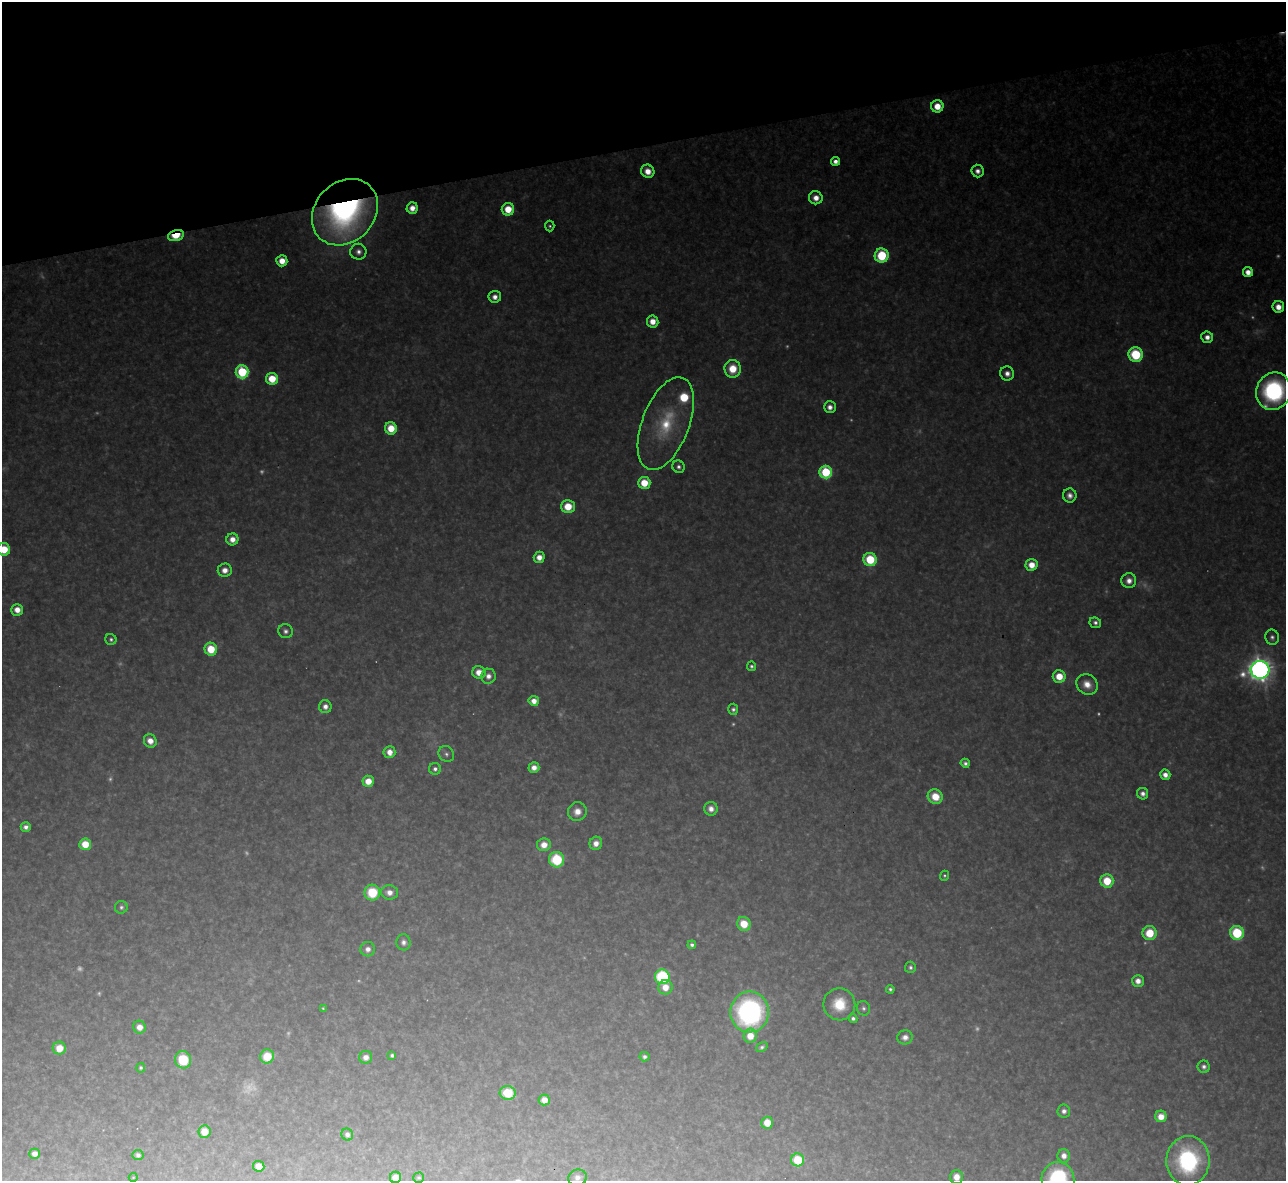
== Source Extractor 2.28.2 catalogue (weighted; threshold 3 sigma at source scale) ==
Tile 3 of 4 x 4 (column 3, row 1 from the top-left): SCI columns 2567-3850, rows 3678-4856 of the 5133 x 5115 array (HDU 1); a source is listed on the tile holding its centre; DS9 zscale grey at full resolution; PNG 1288 x 1183 px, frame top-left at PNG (2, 2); each listed source drawn as its Kron ellipse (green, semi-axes under 4 px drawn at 4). Shown black and unused: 12% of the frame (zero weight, under 3 of 4 exposures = <1% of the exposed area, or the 3 px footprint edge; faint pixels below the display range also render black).
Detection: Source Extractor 2.28.2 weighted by HDU 2 'WHT'; one run over the whole footprint, this tile lists its part. Background 0.317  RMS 0.019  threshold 0.0874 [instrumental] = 3 sigma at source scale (4.5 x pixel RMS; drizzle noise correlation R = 1.50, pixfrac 1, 0.05/0.05 arcsec/px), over >= 5 px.
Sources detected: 156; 32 too faint to see at this stretch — neither listed nor drawn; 1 inside a brighter listed object's ellipse — not listed separately; the other 123 listed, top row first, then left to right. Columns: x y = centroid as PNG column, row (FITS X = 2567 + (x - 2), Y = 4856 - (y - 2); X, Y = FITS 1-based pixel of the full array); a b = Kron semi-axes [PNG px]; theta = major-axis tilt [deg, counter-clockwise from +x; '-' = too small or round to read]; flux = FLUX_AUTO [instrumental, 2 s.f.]
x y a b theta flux
937 106 6 6 - 43
835 161 4 4 - 16
648 171 7 6 - 30
977 171 6 6 - 14
816 198 7 6 - 22
412 208 6 5 - 24
508 209 6 6 - 49
345 212 36 29 46 690
550 226 5 4 - 4.3
176 235 8 5 16 80
358 252 8 8 - 13
882 255 7 7 - 150
282 261 5 5 - 32
1248 272 5 5 - 28
495 297 6 6 - 17
1278 307 6 5 - 24
653 321 6 5 - 30
1207 337 6 5 - 16
1136 355 7 7 - 150
733 369 9 8 - 58
242 372 6 6 - 220
1007 374 7 7 - 15
272 379 6 6 - 64
1274 391 19 17 66 360
830 407 6 6 - 15
666 424 49 23 69 150
391 428 6 6 - 52
679 467 6 6 - 7.7
826 472 6 6 - 220
644 483 6 6 - 60
1070 495 7 6 - 14
568 506 7 6 - 56
232 539 6 6 - 22
4 549 6 6 - 63
539 557 5 5 - 23
870 559 7 6 - 120
1031 565 6 6 - 34
225 570 7 6 - 20
1129 581 7 7 - 20
17 610 6 6 - 26
1095 623 6 5 - 8.5
285 631 7 7 - 8.5
1272 637 7 7 - 8.1
111 639 6 5 - 6
211 649 6 6 - 64
751 666 4 4 - 5.2
1260 670 9 9 - 2300
479 672 6 6 - 31
488 676 7 7 - 16
1059 676 6 6 - 45
1087 684 11 9 -37 30
534 701 5 5 - 24
325 707 6 6 - 15
733 709 5 5 - 6.4
150 741 7 6 - 24
389 752 6 6 - 23
446 754 8 7 - 8.7
965 763 4 4 - 7.4
534 767 5 5 - 18
435 769 6 6 - 8.3
1165 775 5 5 - 17
368 781 6 5 - 32
1143 794 6 5 - 12
935 797 7 7 - 53
711 809 7 6 - 17
577 812 9 9 - 23
26 827 5 5 - 13
596 843 7 6 - 19
85 844 6 5 - 53
544 845 7 6 - 27
557 860 8 7 - 140
944 876 5 4 - 4
1107 881 6 6 - 68
389 892 8 7 - 19
372 893 8 8 - 100
121 907 6 6 - 6.3
744 924 7 6 - 55
1150 933 7 7 - 69
1237 933 7 6 - 180
403 942 8 7 - 11
692 945 4 4 - 7.8
368 949 7 7 - 14
910 967 5 5 - 6.1
662 977 7 7 - 250
1138 981 6 6 - 18
665 987 7 7 - 31
890 989 4 4 - 5.1
839 1004 16 16 - 68
323 1008 3 3 - 2.5
863 1008 7 6 - 6.3
750 1012 20 19 - 530
853 1018 4 4 - 7.1
139 1027 6 6 - 22
750 1036 7 6 - 38
905 1037 8 7 - 15
762 1047 6 4 33 5.9
59 1048 6 6 - 38
392 1055 4 4 - 5.7
267 1056 7 6 - 62
366 1057 6 6 - 16
644 1057 5 4 - 7
183 1060 8 8 - 100
1204 1067 6 6 - 8.4
141 1068 5 4 - 5
508 1093 8 7 - 80
544 1100 6 5 - 22
1064 1111 6 6 - 10
1161 1116 6 5 - 33
767 1123 6 6 - 38
204 1132 6 6 - 33
347 1134 6 5 - 9.2
34 1154 5 5 - 14
138 1155 6 5 - 7.6
1064 1156 7 6 - 17
798 1160 6 6 - 95
1188 1161 24 21 89 310
259 1166 6 5 - 26
133 1177 4 4 - 1.9
395 1177 6 5 - 29
956 1177 7 6 - 27
419 1178 5 5 - 4
577 1178 9 8 - 13
1058 1179 17 16 - 280
Overlapping masked pixels (flux is a lower limit): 2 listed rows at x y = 345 212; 176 235
Isophote crosses this tile's border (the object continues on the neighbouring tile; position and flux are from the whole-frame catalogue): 6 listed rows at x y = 1274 391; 4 549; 395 1177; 956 1177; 577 1178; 1058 1179